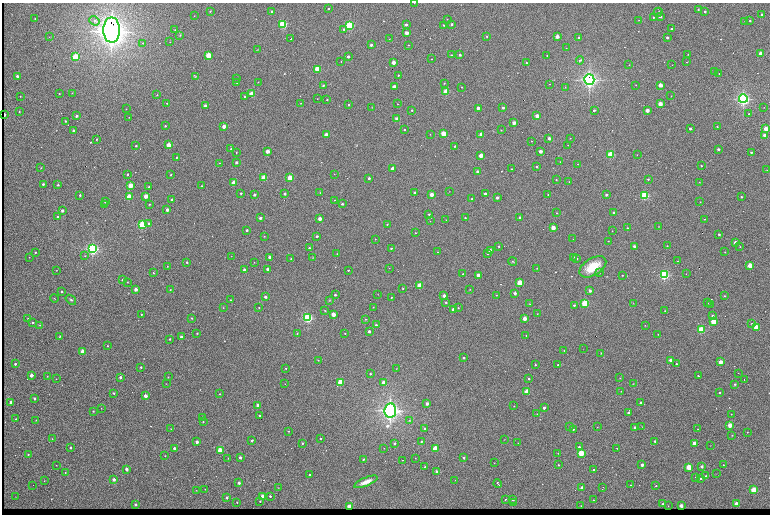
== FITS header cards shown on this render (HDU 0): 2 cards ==
NAXIS1  =                 1536 /fastest changing axis
NAXIS2  =                 1024 /next to fastest changing axis

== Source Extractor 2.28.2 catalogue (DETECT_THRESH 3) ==
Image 1536 x 1024 px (HDU 0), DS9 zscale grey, zoomed out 1/2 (1 PNG px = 2 x 2 image px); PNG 772 x 516 px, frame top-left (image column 1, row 1023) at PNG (2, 3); each listed source drawn as its Kron ellipse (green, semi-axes under 4 px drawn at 4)
Background 752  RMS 31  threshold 93.4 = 3 sigma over >= 5 px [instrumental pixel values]
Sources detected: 571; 100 cannot appear on this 1/2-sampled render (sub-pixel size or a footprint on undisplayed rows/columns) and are neither listed nor drawn; the other 471 listed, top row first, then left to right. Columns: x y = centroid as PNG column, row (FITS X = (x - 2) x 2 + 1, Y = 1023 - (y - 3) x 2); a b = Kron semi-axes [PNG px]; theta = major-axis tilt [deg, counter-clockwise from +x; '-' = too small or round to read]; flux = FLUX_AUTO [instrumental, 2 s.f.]
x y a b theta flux
414 3 2 1 - 2.1e+03
329 9 2 2 - 1.1e+04
698 10 3 2 - 4.9e+03
210 11 3 2 - 4.8e+03
272 11 2 2 - 1.5e+04
705 11 2 2 - 1.4e+04
658 12 4 2 - 5.8e+03
761 14 2 2 - 1.1e+04
194 16 2 1 - 2.5e+03
660 16 2 2 - 4.8e+04
654 17 2 2 - 5.2e+03
35 19 2 2 - 4.4e+03
447 19 2 1 - 2.5e+03
639 20 2 2 - 2.5e+03
94 21 5 4 - 1.7e+04
745 21 2 2 - 1.9e+03
750 21 2 2 - 1.1e+04
283 24 3 3 - 8.8e+05
452 24 2 2 - 2.0e+04
349 25 3 3 - 8.8e+05
406 25 2 2 - 2.5e+04
444 25 2 2 - 5.8e+03
344 29 3 2 - 1.1e+04
672 29 2 2 - 2.2e+04
112 30 13 8 -90 8.2e+06
175 30 2 2 - 2.3e+03
407 33 2 2 - 1.2e+05
180 35 3 3 - 3.9e+03
487 36 2 2 - 4.7e+03
49 37 2 1 - 1.3e+03
557 37 2 2 - 9.9e+04
579 37 2 2 - 1.1e+04
291 38 2 1 - 1.5e+04
667 38 2 2 - 2.6e+04
389 39 2 2 - 2.5e+03
170 42 2 2 - 2.3e+03
142 43 3 2 - 5.2e+03
371 45 2 2 - 3.3e+04
408 45 2 2 - 5.8e+03
566 48 2 1 - 1.6e+03
258 49 3 2 - 2.7e+03
760 53 2 2 - 7.3e+04
688 54 3 2 - 2.7e+03
208 55 2 2 - 3.7e+05
452 55 2 2 - 9.6e+03
460 55 2 2 - 3.0e+04
547 55 2 2 - 4.5e+03
75 57 3 3 - 6.4e+05
348 57 2 2 - 2.7e+04
431 59 2 1 - 4.1e+03
580 60 4 3 - 6.9e+03
341 61 2 1 - 2.6e+03
393 62 2 2 - 1.4e+05
687 62 3 2 - 3.2e+03
526 63 2 2 - 4.6e+03
629 65 2 1 - 1.5e+03
672 65 2 1 - 1.5e+03
317 69 3 2 - 4.8e+05
715 72 2 2 - 1.2e+04
719 74 2 1 - 5.9e+03
398 75 2 2 - 6.4e+03
17 76 2 2 - 2.9e+04
195 76 2 2 - 2.4e+03
237 79 2 2 - 3.5e+03
589 80 5 5 - 2.6e+06
237 82 2 2 - 1.3e+04
258 82 2 1 - 2.3e+03
444 83 2 2 - 4.7e+03
550 84 2 1 - 3.0e+03
323 85 3 2 - 6.7e+03
636 85 2 1 - 2.7e+03
660 85 2 2 - 1.5e+05
394 87 2 2 - 8.7e+04
462 87 2 2 - 3.6e+03
565 87 2 2 - 3.2e+03
446 92 2 2 - 4.2e+05
72 93 2 2 - 2.0e+03
59 94 2 2 - 4.9e+03
252 94 2 2 - 3.6e+05
157 95 2 2 - 5.0e+03
20 96 2 2 - 2.2e+03
245 96 2 2 - 9.7e+03
671 96 2 1 - 2.2e+03
317 99 2 1 - 3.1e+03
327 99 2 2 - 7.8e+03
743 99 4 4 - 1.8e+06
167 103 2 2 - 5.6e+03
301 103 2 2 - 2.4e+03
349 104 2 2 - 1.2e+04
398 104 2 1 - 1.9e+03
660 104 2 2 - 1.7e+05
205 106 2 2 - 7.2e+04
372 107 3 2 - 2.2e+03
478 108 2 2 - 4.3e+04
503 108 2 2 - 2.1e+04
764 108 2 1 - 1.5e+03
126 109 2 2 - 1.9e+03
412 110 2 2 - 1.1e+04
594 110 2 2 - 1.8e+04
647 110 2 2 - 9.8e+04
19 111 2 2 - 5.8e+03
749 114 2 2 - 5.4e+03
4 115 2 2 - 6.0e+04
76 116 2 2 - 2.1e+04
537 116 2 2 - 1.3e+05
129 117 2 1 - 1.7e+03
397 119 2 2 - 1.1e+05
65 121 2 2 - 9.7e+03
514 123 2 2 - 8.6e+04
165 126 2 2 - 9.8e+03
224 126 2 2 - 1.0e+05
717 126 2 2 - 5.0e+03
690 129 2 2 - 2.6e+04
766 129 2 2 - 2.4e+05
73 130 2 2 - 2.7e+04
404 130 2 2 - 5.9e+03
501 130 2 1 - 4.2e+03
430 134 2 1 - 2.4e+03
443 134 2 2 - 2.9e+05
481 134 2 2 - 9.9e+04
326 135 2 2 - 1.1e+05
765 135 2 2 - 1.8e+05
549 138 2 2 - 6.2e+04
570 138 2 1 - 2.5e+03
97 139 2 2 - 8.3e+03
531 141 2 2 - 2.3e+03
169 145 2 2 - 2.2e+05
568 145 2 1 - 2.4e+03
136 146 2 2 - 1.1e+04
455 146 2 2 - 1.2e+04
231 149 2 2 - 4.7e+03
718 149 2 2 - 2.6e+04
267 151 2 2 - 1.0e+05
540 151 2 2 - 7.6e+04
236 152 2 1 - 2.6e+03
751 152 2 2 - 1.4e+04
611 154 3 2 - 6.1e+05
481 155 2 2 - 1.5e+05
637 155 2 1 - 1.7e+03
176 157 2 2 - 6.1e+03
236 162 2 2 - 2.0e+04
560 162 2 2 - 1.9e+03
220 163 2 2 - 2.4e+03
578 164 2 1 - 2.3e+03
701 166 2 2 - 5.4e+03
537 167 2 2 - 1.3e+04
41 168 2 2 - 5.4e+03
393 169 2 2 - 1.1e+05
512 169 2 2 - 3.3e+03
767 170 2 2 - 2.9e+03
478 172 2 2 - 5.7e+04
334 174 2 1 - 1.7e+03
127 175 2 2 - 8.3e+03
171 175 2 2 - 7.5e+03
264 178 2 2 - 3.7e+05
290 178 2 2 - 3.1e+05
369 178 2 2 - 2.5e+04
648 179 2 2 - 8.3e+03
556 180 2 2 - 5.8e+03
569 182 2 2 - 3.2e+03
699 182 2 1 - 1.9e+03
234 183 2 2 - 2.3e+05
43 184 2 2 - 2.0e+04
58 185 2 2 - 1.0e+04
130 186 2 2 - 2.5e+05
202 186 2 2 - 4.0e+03
149 187 2 2 - 7.3e+03
449 191 2 1 - 1.4e+03
241 193 2 2 - 1.3e+04
320 193 3 2 - 1.8e+03
415 193 2 2 - 4.1e+04
285 194 2 2 - 2.3e+04
485 194 2 2 - 5.1e+04
548 194 2 2 - 3.9e+03
80 195 2 2 - 1.2e+04
254 195 2 2 - 3.6e+04
432 195 2 2 - 1.2e+05
606 195 2 2 - 2.4e+04
146 196 2 2 - 1.6e+05
645 196 3 3 - 8.9e+05
129 197 2 2 - 3.8e+05
741 197 2 2 - 8.6e+03
497 198 2 2 - 3.1e+04
472 199 2 2 - 1.4e+04
172 200 2 2 - 6.8e+04
335 200 2 2 - 2.2e+03
105 202 2 2 - 1.4e+04
700 202 2 2 - 2.7e+03
104 204 2 2 - 2.6e+03
149 204 2 2 - 5.3e+03
342 204 2 2 - 1.0e+04
167 210 2 2 - 4.8e+04
62 211 2 2 - 3.5e+04
614 212 2 2 - 2.5e+04
557 213 2 2 - 4.7e+03
429 214 2 2 - 1.0e+04
58 216 2 2 - 1.4e+04
520 217 2 2 - 1.3e+04
260 218 2 2 - 3.4e+04
465 218 2 2 - 6.3e+03
320 219 2 2 - 7.8e+04
705 219 2 2 - 2.6e+03
446 220 2 1 - 1.9e+03
430 221 2 2 - 3.6e+03
149 223 2 2 - 1.0e+04
387 224 2 2 - 7.2e+03
142 225 3 3 - 7.7e+05
659 227 3 2 - 3.3e+03
553 228 2 2 - 1.6e+05
627 228 2 2 - 5.3e+03
247 230 2 2 - 1.6e+04
612 231 2 1 - 3.2e+03
415 233 3 2 - 3.5e+03
719 234 2 2 - 1.6e+04
264 236 3 2 - 3.4e+03
317 236 2 2 - 1.4e+04
375 239 2 2 - 2.4e+03
573 239 2 1 - 1.8e+03
608 241 2 1 - 2.8e+03
735 242 2 2 - 5.0e+04
499 246 2 2 - 8.8e+03
634 246 2 2 - 4.3e+04
667 246 2 2 - 5.3e+03
740 247 2 2 - 2.5e+03
309 248 2 2 - 8.7e+03
391 248 2 2 - 9.6e+03
92 249 4 4 - 1.6e+06
490 251 2 2 - 6.3e+04
35 252 2 2 - 8.8e+03
438 252 2 2 - 2.9e+03
725 252 2 2 - 5.0e+03
488 253 2 2 - 1.6e+04
337 254 2 2 - 3.2e+03
85 256 3 3 - 5.1e+03
231 256 2 1 - 1.5e+03
29 257 2 1 - 2.3e+03
269 257 2 2 - 3.5e+04
313 257 4 2 - 3.0e+03
574 257 2 2 - 2.4e+03
577 258 2 2 - 5.6e+03
291 259 2 2 - 9.9e+03
513 261 4 3 - 6.1e+03
677 261 2 1 - 5.8e+03
187 262 2 2 - 9.7e+03
254 262 2 1 - 1.8e+03
750 265 2 2 - 2.6e+05
167 266 2 2 - 3.2e+03
593 267 15 8 31 1.5e+05
389 268 2 1 - 2.1e+03
537 268 2 1 - 2.5e+03
267 269 2 2 - 3.4e+04
57 270 2 2 - 2.0e+03
244 270 2 2 - 4.5e+04
348 270 2 2 - 5.9e+03
153 273 2 1 - 3.1e+03
599 273 2 2 - 9.6e+03
463 274 2 2 - 3.9e+03
686 274 2 2 - 2.1e+03
478 275 2 2 - 7.2e+04
622 275 2 1 - 4.1e+03
664 275 3 3 - 1.1e+06
123 280 2 2 - 1.9e+04
127 282 2 2 - 2.5e+03
520 283 2 2 - 3.9e+05
420 286 2 2 - 2.6e+05
136 289 2 2 - 8.5e+04
403 289 2 1 - 3.6e+03
470 289 2 2 - 2.2e+03
170 290 3 2 - 4.0e+03
62 291 2 2 - 9.6e+03
590 291 2 2 - 4.1e+04
515 293 2 2 - 3.8e+04
378 294 2 1 - 1.5e+03
335 295 2 2 - 1.3e+04
496 295 2 2 - 3.6e+03
444 296 2 2 - 5.5e+04
725 296 2 2 - 5.6e+03
265 297 2 2 - 3.5e+04
391 297 2 2 - 4.9e+03
54 298 4 2 - 4.0e+03
71 300 6 3 -38 1.3e+04
230 300 2 2 - 4.9e+03
329 300 3 3 - 5.8e+03
446 302 2 2 - 8.9e+03
585 303 3 3 - 5.9e+05
633 303 2 1 - 1.6e+03
707 303 2 2 - 7.4e+03
530 304 2 1 - 1.6e+03
574 305 2 2 - 1.3e+04
710 305 2 1 - 1.5e+03
259 307 2 2 - 4.3e+03
373 307 2 1 - 3.1e+03
223 308 2 2 - 2.0e+03
458 308 2 2 - 3.6e+03
454 309 2 2 - 1.1e+05
325 311 3 3 - 4.7e+03
665 311 2 1 - 3.5e+03
333 314 2 2 - 1.6e+05
537 314 2 2 - 2.9e+03
141 315 2 2 - 7.3e+03
713 316 2 2 - 2.6e+04
28 318 2 2 - 4.7e+03
192 318 2 2 - 5.0e+03
307 318 3 3 - 1.1e+06
525 318 2 2 - 1.4e+05
365 319 2 2 - 3.0e+03
713 321 2 2 - 3.6e+05
33 322 2 2 - 8.0e+03
751 323 3 3 - 4.0e+03
40 325 2 2 - 3.7e+03
376 325 2 2 - 1.1e+04
645 325 2 2 - 3.1e+03
756 327 2 2 - 3.8e+05
701 330 3 3 - 6.2e+05
369 331 2 2 - 2.5e+04
197 333 2 2 - 4.2e+03
297 333 2 2 - 6.0e+03
345 333 2 1 - 3.4e+03
658 334 2 2 - 2.2e+03
526 335 2 2 - 3.0e+03
60 336 3 3 - 6.9e+03
181 337 2 2 - 2.7e+04
170 339 2 2 - 1.2e+04
107 346 2 2 - 4.1e+03
583 349 2 1 - 1.4e+03
564 350 2 2 - 4.0e+03
82 351 2 2 - 1.6e+05
601 353 2 2 - 3.9e+03
463 358 2 2 - 1.1e+04
318 360 2 2 - 3.3e+03
670 360 2 2 - 4.6e+04
720 362 2 2 - 1.6e+05
15 364 2 2 - 2.0e+04
676 364 2 2 - 6.6e+03
535 365 2 2 - 6.7e+03
558 365 2 2 - 9.0e+03
141 367 2 2 - 8.4e+03
286 368 2 2 - 5.9e+03
396 368 2 2 - 1.9e+03
738 373 2 1 - 2.6e+03
370 374 2 2 - 9.2e+03
31 375 2 2 - 8.8e+04
47 376 2 2 - 2.5e+03
698 376 2 2 - 1.2e+04
120 377 2 2 - 2.6e+04
168 377 2 2 - 5.1e+03
620 378 2 2 - 2.9e+03
56 379 2 1 - 1.7e+03
529 379 2 2 - 1.3e+04
744 379 2 1 - 9.6e+03
340 382 2 2 - 3.8e+05
384 382 2 2 - 1.5e+05
166 384 2 1 - 1.3e+03
285 384 2 2 - 2.3e+03
633 384 4 1 - 2.5e+03
735 384 2 2 - 1.3e+04
621 391 2 2 - 2.0e+03
527 392 2 2 - 4.0e+05
719 392 2 2 - 1.8e+04
114 393 2 2 - 1.2e+04
219 394 2 2 - 4.5e+03
145 396 2 2 - 9.9e+04
34 398 2 2 - 2.8e+04
11 402 2 2 - 4.3e+04
641 403 2 2 - 3.9e+04
427 404 2 2 - 3.9e+04
258 405 2 2 - 6.6e+04
514 406 2 2 - 2.6e+03
101 408 2 2 - 1.8e+03
544 408 2 2 - 2.8e+04
390 410 7 6 - 3.3e+06
93 411 2 2 - 7.5e+03
628 413 3 2 - 1.9e+04
537 414 2 2 - 2.5e+03
731 414 2 2 - 4.8e+03
259 415 2 2 - 8.7e+03
202 417 2 2 - 4.2e+03
16 419 2 2 - 8.2e+03
36 420 2 2 - 2.0e+03
409 420 4 3 - 4.7e+03
203 422 2 2 - 5.6e+03
730 425 2 2 - 1.9e+05
570 427 2 2 - 1.6e+04
597 427 2 2 - 2.6e+03
635 427 2 2 - 3.6e+04
642 427 2 2 - 2.0e+03
171 429 2 2 - 3.2e+03
425 429 2 2 - 1.8e+04
573 429 2 2 - 7.8e+03
698 429 2 1 - 2.6e+03
289 431 2 2 - 3.9e+03
747 432 2 2 - 2.8e+03
732 435 3 2 - 3.3e+03
52 439 2 2 - 4.1e+03
321 439 2 2 - 9.1e+03
504 439 2 2 - 1.9e+03
252 440 3 2 - 7.8e+03
421 441 3 2 - 9.1e+03
655 441 2 2 - 1.1e+04
197 442 2 2 - 4.8e+04
302 443 2 2 - 7.3e+03
395 443 2 2 - 1.4e+04
518 443 2 1 - 1.7e+03
695 443 2 2 - 1.9e+05
710 445 2 1 - 1.8e+03
70 447 2 2 - 1.6e+04
579 447 2 2 - 1.4e+04
174 448 2 2 - 3.5e+04
384 448 2 1 - 1.7e+03
435 448 2 2 - 4.0e+05
617 448 2 1 - 1.9e+03
220 450 2 2 - 3.2e+05
558 453 3 2 - 2.8e+03
581 453 2 2 - 5.2e+05
28 454 2 2 - 9.1e+03
165 456 2 2 - 2.5e+03
228 458 2 2 - 3.3e+03
240 458 2 2 - 3.2e+04
415 458 2 1 - 2.0e+03
463 458 2 2 - 2.2e+04
363 460 4 2 - 7.7e+03
402 460 2 1 - 2.2e+03
494 463 2 1 - 1.6e+03
56 465 2 2 - 2.7e+03
558 465 2 2 - 6.3e+03
642 465 2 2 - 5.5e+04
723 465 2 2 - 4.2e+03
702 466 2 2 - 2.0e+04
425 467 2 2 - 1.5e+04
689 467 2 2 - 4.6e+05
126 469 2 2 - 5.4e+04
593 469 2 2 - 6.5e+03
437 471 2 2 - 4.0e+04
65 473 2 2 - 8.7e+03
310 474 2 2 - 8.1e+03
717 474 2 2 - 1.4e+03
706 476 2 2 - 1.4e+04
696 477 2 2 - 9.2e+03
700 478 2 2 - 2.0e+04
114 479 2 2 - 5.4e+04
455 480 3 2 - 1.8e+03
44 481 2 2 - 4.9e+03
366 482 12 4 23 5.3e+04
239 483 2 2 - 3.7e+04
498 483 4 2 - 1.5e+04
33 485 2 1 - 5.3e+03
631 485 2 2 - 3.4e+03
656 486 2 2 - 7.1e+03
603 487 2 2 - 5.9e+03
279 488 2 2 - 1.8e+03
582 488 3 3 - 2.2e+04
205 489 2 2 - 2.8e+03
196 490 2 2 - 2.4e+03
754 490 2 2 - 4.4e+05
262 496 2 2 - 8.4e+04
270 496 2 2 - 1.5e+04
16 497 3 2 - 2.8e+03
227 498 2 2 - 2.9e+04
505 499 2 2 - 5.7e+03
513 500 2 2 - 1.4e+04
594 500 2 2 - 3.4e+03
260 501 2 2 - 5.3e+03
237 502 2 2 - 6.3e+03
513 503 2 2 - 4.8e+03
736 503 2 2 - 7.9e+04
663 504 2 2 - 1.5e+04
135 505 2 2 - 1.4e+04
581 506 2 2 - 4.1e+03
668 506 2 2 - 1.9e+03
681 506 2 2 - 1.0e+05
349 507 2 2 - 2.6e+05
At the frame edge (FLAGS 8, measured only in part): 1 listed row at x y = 414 3
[100 sub-pixel or undisplayed-footprint detections neither listed nor drawn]